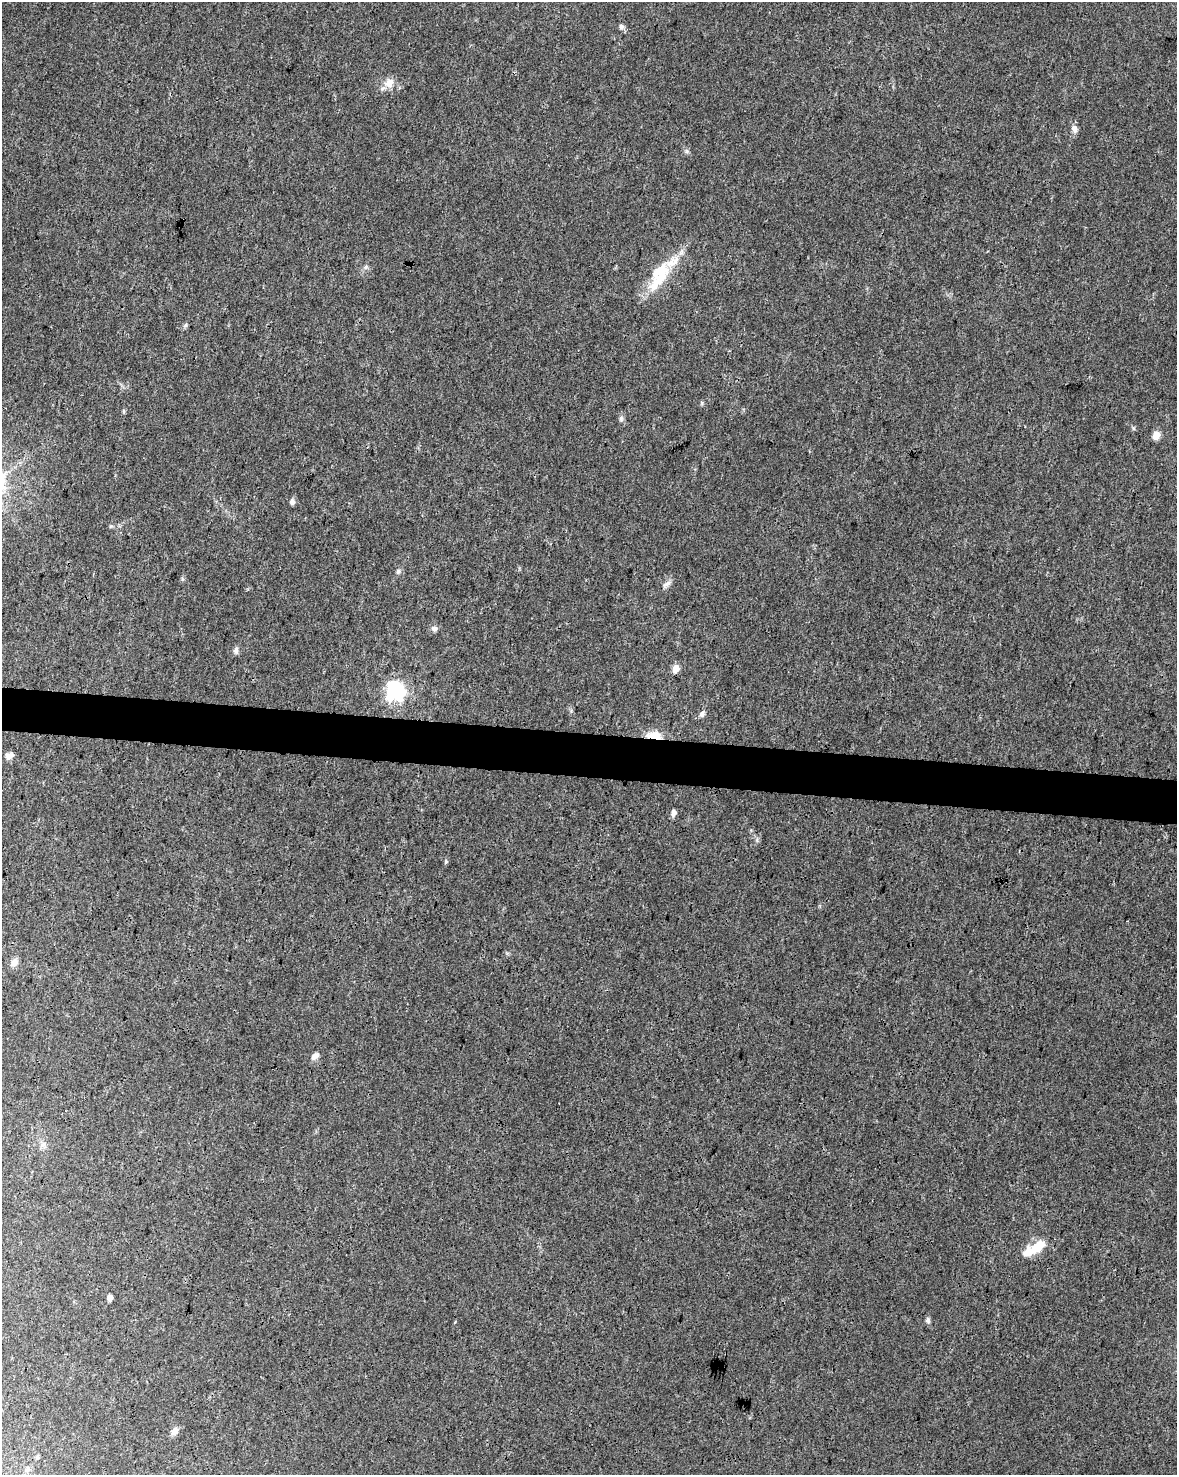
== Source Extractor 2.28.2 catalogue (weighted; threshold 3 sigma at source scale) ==
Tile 7 of 4 x 3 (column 3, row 2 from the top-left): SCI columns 2350-3524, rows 1700-3172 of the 4709 x 4928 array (HDU 1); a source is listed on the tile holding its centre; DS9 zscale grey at full resolution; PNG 1179 x 1477 px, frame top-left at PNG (2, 2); no overlay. Shown black and unused: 3% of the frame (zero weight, under 3 of 4 exposures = <1% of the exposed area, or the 3 px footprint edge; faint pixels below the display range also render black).
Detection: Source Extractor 2.28.2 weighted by HDU 2 'WHT'; one run over the whole footprint, this tile lists its part. Background 0.0237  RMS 0.0033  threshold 0.0149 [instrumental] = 3 sigma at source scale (4.5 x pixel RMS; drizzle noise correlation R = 1.50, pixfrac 1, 0.0396/0.0396 arcsec/px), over >= 5 px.
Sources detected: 29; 1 inside a brighter object's white glare — not listed; the other 28 listed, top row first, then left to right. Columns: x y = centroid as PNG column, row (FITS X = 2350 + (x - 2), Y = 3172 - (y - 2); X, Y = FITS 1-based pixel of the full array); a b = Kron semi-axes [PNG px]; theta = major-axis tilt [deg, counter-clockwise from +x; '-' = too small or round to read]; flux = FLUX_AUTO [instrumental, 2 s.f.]
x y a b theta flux
621 26 7 6 - 1.1
389 83 15 13 18 3.3
1074 129 11 7 -60 1.4
366 267 6 5 - 0.69
660 276 41 18 66 14
124 411 6 4 -89 0.43
621 419 7 5 72 0.74
1156 435 9 7 67 2.4
292 501 7 6 - 1.2
398 571 7 5 74 0.74
666 584 14 6 32 1.3
434 628 8 7 - 1.1
236 650 9 6 73 1
676 668 6 5 - 4.4
395 691 7 7 - 130
702 714 7 6 - 1
654 736 17 8 -7 7.4
9 756 11 7 11 1.5
673 813 6 5 - 1.7
446 861 5 5 - 0.42
14 962 10 9 - 1.9
315 1056 11 6 37 1.5
43 1144 7 5 30 0.97
1038 1246 26 13 27 6.8
110 1298 5 4 - 2.1
928 1321 9 5 -89 0.86
174 1431 10 7 60 1.8
37 1457 5 5 - 0.5
Overlapping masked pixels (flux is a lower limit): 1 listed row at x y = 654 736
Unlisted compact peaks at least as high as the median listed source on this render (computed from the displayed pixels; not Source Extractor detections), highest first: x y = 702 403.